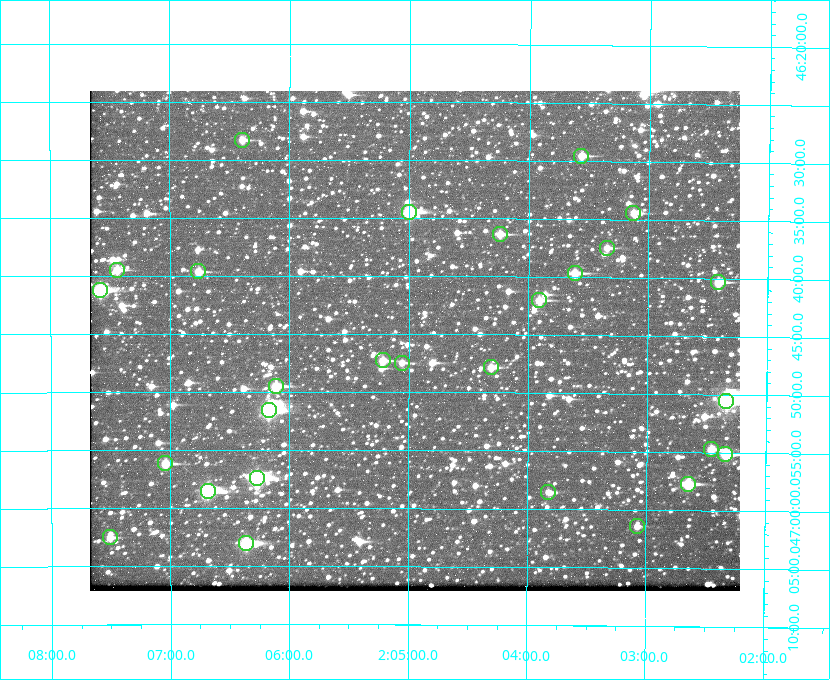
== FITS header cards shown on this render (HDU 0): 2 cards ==
NAXIS1  =                  650 / Width of table row in bytes
NAXIS2  =                  500 / Number of rows in table

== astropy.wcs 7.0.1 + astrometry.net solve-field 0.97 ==
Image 650 x 500 px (HDU 0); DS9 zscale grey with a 90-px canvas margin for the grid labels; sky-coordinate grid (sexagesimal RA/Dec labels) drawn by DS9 from the SOLVED WCS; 28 Tycho-2 reference stars matched to detected sources circled (green)
Header WCS: none
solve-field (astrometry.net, Tycho-2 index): SOLVED blind (the file carries no WCS)
Solved WCS: RA---TAN-SIP/DEC--TAN-SIP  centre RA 02:04:57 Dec +46:46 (31.24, +46.76 deg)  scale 5.16 arcsec/px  FOV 55.9' x 43.1'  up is +180 deg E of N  parity flipped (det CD > 0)
(file carries no celestial WCS; the grid is the blind solution)
Tycho-2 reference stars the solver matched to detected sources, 28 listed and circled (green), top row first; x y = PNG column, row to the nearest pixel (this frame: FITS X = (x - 90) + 1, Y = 500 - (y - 91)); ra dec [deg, ICRS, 3 dp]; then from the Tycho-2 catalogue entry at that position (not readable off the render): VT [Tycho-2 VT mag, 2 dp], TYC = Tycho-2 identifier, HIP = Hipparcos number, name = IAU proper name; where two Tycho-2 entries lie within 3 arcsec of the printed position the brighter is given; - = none
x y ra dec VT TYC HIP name
242 140 31.598 +46.472 10.81 3281-451-1 - -
581 156 30.892 +46.493 10.70 3280-490-1 - -
409 212 31.250 +46.575 8.43 3281-919-1 - -
633 213 30.782 +46.574 10.16 3280-645-1 - -
500 234 31.061 +46.606 9.99 3281-582-1 - -
607 248 30.837 +46.625 10.69 3280-1254-1 - -
117 270 31.860 +46.658 10.03 3281-318-1 - -
198 271 31.690 +46.661 10.70 3281-375-1 - -
575 273 30.904 +46.661 9.60 3280-781-1 - -
718 282 30.604 +46.672 9.47 3280-908-1 - -
100 290 31.896 +46.687 8.88 3281-547-1 - -
539 300 30.978 +46.700 9.85 3281-909-1 - -
383 360 31.305 +46.788 10.64 3281-663-1 - -
402 363 31.264 +46.791 10.76 3281-86-1 - -
491 367 31.078 +46.798 10.61 3281-114-1 - -
276 386 31.529 +46.825 9.32 3281-34-1 - -
726 401 30.583 +46.843 7.07 3280-746-1 9508 -
269 410 31.543 +46.860 7.50 3281-160-1 9805 -
711 449 30.615 +46.912 10.08 3284-203-1 - -
725 454 30.584 +46.919 9.47 3284-629-1 - -
165 463 31.760 +46.936 9.76 3285-99-1 - -
257 478 31.569 +46.957 8.53 3285-177-1 9816 -
688 484 30.663 +46.962 9.31 3284-347-1 - -
208 491 31.671 +46.975 8.89 3285-43-1 - -
548 492 30.956 +46.975 11.27 3285-185-1 - -
637 526 30.769 +47.024 11.20 3284-681-1 - -
110 537 31.877 +47.041 10.99 3285-51-1 - -
246 543 31.591 +47.051 8.70 3285-1195-1 - -